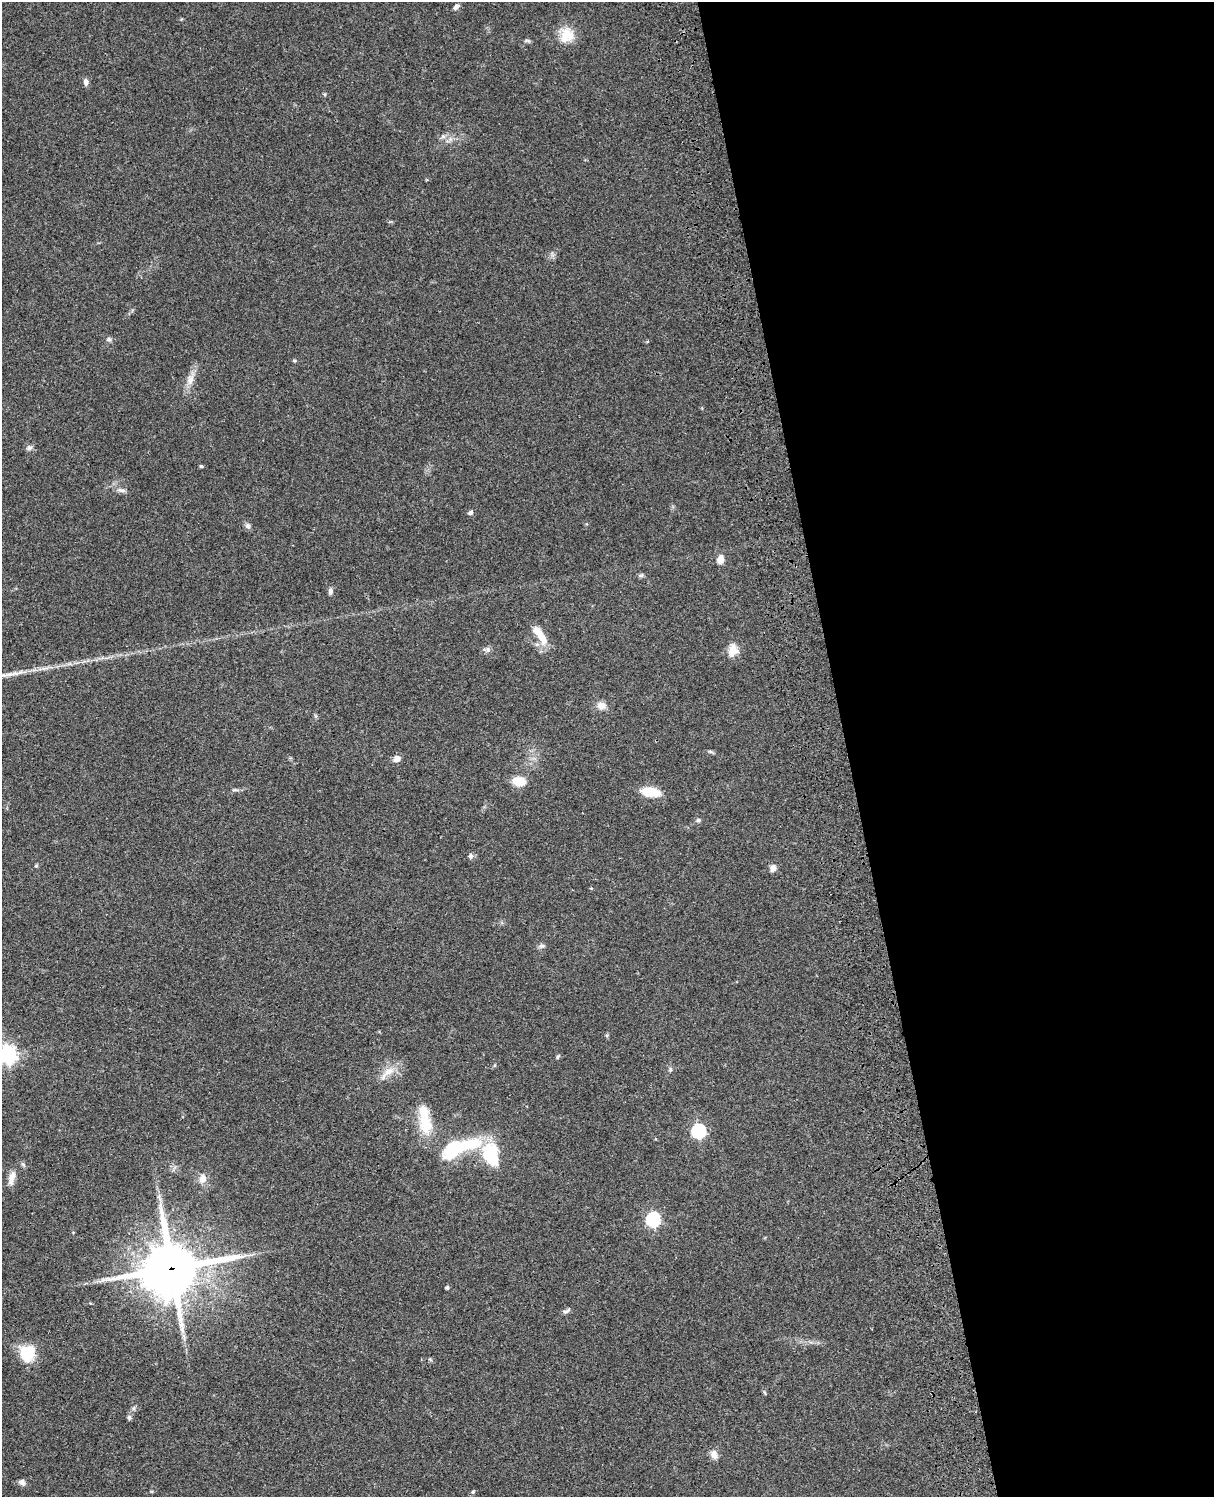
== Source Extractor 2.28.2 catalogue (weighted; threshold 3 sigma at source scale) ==
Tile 8 of 4 x 3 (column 4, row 2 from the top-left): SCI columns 3758-4969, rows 1774-3268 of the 5088 x 4928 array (HDU 1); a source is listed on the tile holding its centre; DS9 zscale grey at full resolution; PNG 1216 x 1499 px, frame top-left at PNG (2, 2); no overlay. Shown black and unused: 30% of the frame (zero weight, under 3 of 4 exposures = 6% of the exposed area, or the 3 px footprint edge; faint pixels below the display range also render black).
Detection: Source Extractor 2.28.2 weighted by HDU 2 'WHT'; one run over the whole footprint, this tile lists its part. Background 0.098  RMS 0.0063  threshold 0.0283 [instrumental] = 3 sigma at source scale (4.5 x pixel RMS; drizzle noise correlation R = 1.50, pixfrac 1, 0.05/0.05 arcsec/px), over >= 5 px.
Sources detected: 54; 1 inside a brighter listed object's ellipse — not listed separately; the other 53 listed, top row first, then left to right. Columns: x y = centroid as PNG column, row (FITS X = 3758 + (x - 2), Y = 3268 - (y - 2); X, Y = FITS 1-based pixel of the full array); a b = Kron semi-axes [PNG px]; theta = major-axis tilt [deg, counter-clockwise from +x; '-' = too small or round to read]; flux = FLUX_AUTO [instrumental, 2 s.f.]
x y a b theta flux
456 7 7 5 35 1.9
567 35 19 18 - 12
86 82 9 6 -84 2.1
443 136 7 4 1 1.5
109 339 8 6 -11 1.6
294 360 5 4 - 0.78
190 380 16 9 72 5.7
29 448 9 6 27 1.7
201 466 4 3 - 1
121 490 12 5 -12 2.3
470 512 6 5 - 1.6
248 526 8 7 - 1.9
720 559 9 7 76 5.2
641 575 7 5 1 1.3
330 591 9 5 86 1.8
540 635 28 9 -56 11
487 650 8 7 - 1.8
733 650 16 12 77 7.3
601 706 12 10 0 4.3
710 751 7 4 -2 1
397 759 9 8 - 3.2
518 781 13 9 -12 11
235 790 10 3 -4 1.2
651 792 21 9 -9 15
698 820 6 5 - 1.4
470 856 6 6 - 1.9
36 866 5 4 - 0.8
773 868 10 7 79 2.7
541 946 8 6 14 1.6
607 1035 5 4 - 0.78
7 1055 7 7 - 270
558 1056 7 4 62 0.83
670 1069 7 4 72 1.1
388 1072 26 9 40 7.6
426 1124 28 18 -76 17
698 1131 6 6 - 100
458 1148 48 15 20 46
491 1155 29 16 -74 31
23 1164 8 4 -54 1.2
12 1178 18 8 74 5.1
202 1179 11 9 75 4.7
653 1219 6 6 - 100
171 1268 21 18 18 3200
447 1288 4 4 - 1.2
566 1311 12 5 30 1.6
184 1336 9 4 -81 1.8
27 1353 18 16 90 20
430 1359 5 4 - 0.75
134 1408 7 4 71 1.1
129 1417 7 5 -77 1.3
714 1454 12 8 -74 4.1
22 1482 8 6 -28 2.5
473 1492 5 4 - 0.74
Overlapping masked pixels (flux is a lower limit): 1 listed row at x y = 171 1268
Isophote crosses this tile's border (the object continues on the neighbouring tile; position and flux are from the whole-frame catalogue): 1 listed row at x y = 7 1055